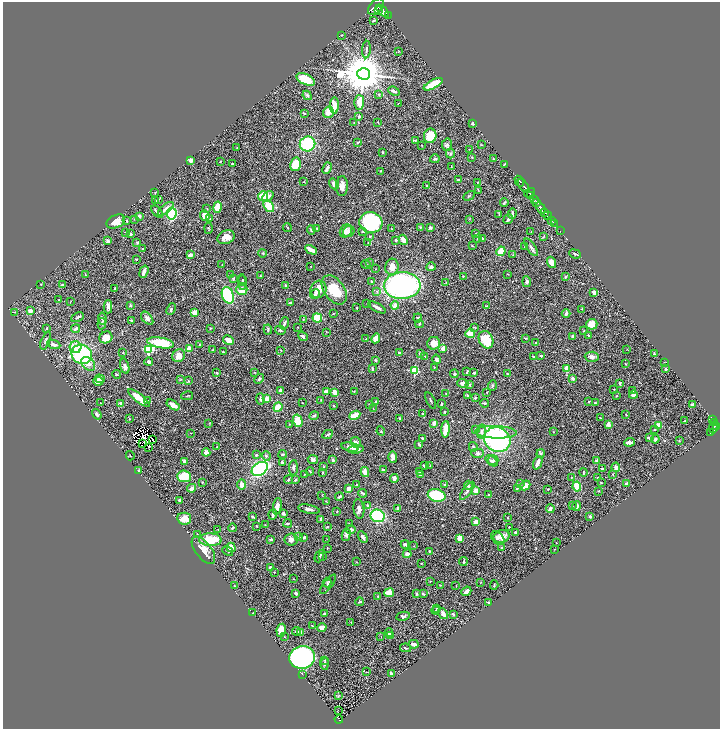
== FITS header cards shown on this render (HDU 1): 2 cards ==
NAXIS1  =                 1435
NAXIS2  =                 1453

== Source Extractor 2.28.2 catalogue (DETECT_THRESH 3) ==
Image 1435 x 1453 px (HDU 1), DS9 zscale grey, zoomed out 1/2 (1 PNG px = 2 x 2 image px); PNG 722 x 731 px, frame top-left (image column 2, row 1453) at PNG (3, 2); each listed source drawn as its Kron ellipse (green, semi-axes under 4 px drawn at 4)
Background 0.589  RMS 0.022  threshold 0.0666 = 3 sigma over >= 5 px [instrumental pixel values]
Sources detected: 569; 32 cannot appear on this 1/2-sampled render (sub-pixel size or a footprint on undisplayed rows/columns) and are neither listed nor drawn; of the other 537, the 500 brightest by FLUX_AUTO listed and drawn (37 fainter detections omitted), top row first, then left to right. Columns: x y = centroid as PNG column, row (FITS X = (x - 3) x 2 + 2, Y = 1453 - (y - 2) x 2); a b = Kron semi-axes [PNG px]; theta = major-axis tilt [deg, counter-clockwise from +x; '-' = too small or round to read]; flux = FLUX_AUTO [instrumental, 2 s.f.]
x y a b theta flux
376 7 10 5 48 4000
379 10 2 2 - 660
382 11 8 4 -45 3400
388 16 2 1 - 99
374 21 4 2 - 4.2
341 35 3 2 - 2.3
366 49 9 3 87 7.5
398 52 3 2 - 1.7
364 74 6 5 - 19000
306 79 10 5 -26 110
433 84 10 3 28 120
394 91 6 3 -23 10
378 94 3 2 - 2.6
307 95 5 4 - 7.6
359 102 7 5 90 54
398 103 2 1 - 1.5
334 105 8 4 89 37
328 112 6 5 - 30
304 113 3 2 - 3.1
359 116 3 3 - 7.6
378 122 2 1 - 2.3
354 123 2 2 - 1.7
473 124 3 2 - 7.9
430 136 7 6 - 94
415 141 4 3 - 3.1
358 143 3 2 - 3.6
308 144 8 7 - 210
422 145 2 1 - 1.6
447 145 6 5 - 12
481 145 3 2 - 1.7
237 147 2 2 - 1.4
469 149 2 2 - 1.9
383 152 2 2 - 6
450 154 5 4 - 6.2
472 157 3 2 - 4.4
493 158 3 2 - 3.4
435 159 5 3 - 7.7
191 160 2 2 - 51
220 161 4 2 - 2.8
232 164 2 2 - 3.3
295 164 7 5 77 95
504 164 3 2 - 4
451 167 2 1 - 1.6
327 168 6 2 64 18
381 171 2 2 - 2.8
458 180 3 2 - 5.3
519 181 5 2 - 1500
304 182 2 2 - 2.1
477 182 3 2 - 2.3
334 184 6 4 -53 20
342 186 10 6 88 27
427 186 2 2 - 5.4
524 186 8 2 -51 1300
478 190 3 2 - 1.6
155 192 3 2 - 1.9
529 193 5 2 - 160
531 195 3 2 - 490
263 196 5 4 - 70
268 196 6 4 33 25
469 196 6 2 29 4.4
159 199 3 2 - 2.7
534 199 4 2 - 340
156 201 3 2 - 2.2
504 203 4 2 - 5
536 203 4 3 - 550
269 206 6 4 -54 110
217 207 6 3 78 58
541 208 6 2 -57 2000
166 209 9 4 38 21
207 209 3 2 - 2.6
157 212 7 2 -45 11
545 212 2 2 - 450
172 213 6 5 - 290
512 214 5 2 - 8.5
499 215 4 1 - 2.3
139 216 4 3 - 10
205 216 5 4 - 34
548 216 4 2 - 1100
210 218 3 3 - 4
134 219 2 2 - 1.6
469 219 3 2 - 2
508 219 5 3 - 14
551 220 3 2 - 230
116 221 10 6 26 43
127 221 3 2 - 4.6
371 222 11 10 - 350
554 224 2 1 - 140
420 227 3 2 - 2.7
208 228 5 2 - 3.9
287 228 4 3 - 3.4
317 228 3 2 - 4.7
391 228 2 2 - 1.7
430 228 4 4 - 7.2
311 230 4 4 - 7
346 231 7 5 53 26
349 231 6 5 - 23
560 231 2 1 - 19
363 232 4 2 - 3.1
531 232 2 2 - 1.8
125 233 3 2 - 1.5
475 233 2 2 - 3.5
130 234 3 2 - 12
370 236 3 2 - 3.2
544 236 4 2 - 2.1
226 237 9 6 20 42
482 238 3 2 - 8.7
477 239 2 2 - 1.8
396 240 2 2 - 6.2
403 240 5 2 - 53
108 241 3 3 - 13
137 243 4 3 - 3.5
368 243 2 1 - 1.8
472 245 2 2 - 2.5
524 247 2 2 - 1.8
531 247 10 4 -55 10
142 249 2 2 - 3
311 250 6 3 -26 29
501 251 5 3 - 75
263 253 4 3 - 5.1
575 254 6 2 -22 5.6
190 255 3 3 - 18
513 255 3 2 - 1.8
136 259 2 2 - 3.5
369 262 3 2 - 4.6
551 262 6 4 -71 30
366 264 5 3 - 3.6
222 265 2 2 - 1.8
311 266 2 2 - 1.6
392 267 8 6 77 43
431 267 4 4 - 16
375 269 2 1 - 1.5
144 272 6 2 71 27
85 274 3 2 - 2.7
508 274 4 1 - 1.4
231 275 4 3 - 3.9
260 276 4 3 - 3.1
463 276 2 2 - 3.4
565 277 3 3 - 5.4
234 278 3 2 - 2.2
242 280 3 2 - 3.2
371 281 3 2 - 3.5
242 282 8 3 -86 7.1
446 282 3 2 - 2.1
527 282 5 3 - 11
41 284 2 2 - 2.3
62 285 3 2 - 7.4
285 285 3 2 - 3.6
402 286 18 13 3 1000
115 288 3 2 - 14
319 289 9 7 65 47
242 290 6 5 - 46
334 290 16 10 -54 120
377 292 4 3 - 4.1
594 292 4 3 - 18
315 294 5 4 - 7.1
228 295 8 5 -70 280
59 300 2 2 - 2.6
70 302 3 1 - 1.6
290 303 4 2 - 3
367 304 2 2 - 2.1
130 305 4 2 - 5.1
395 305 4 3 - 21
486 306 2 2 - 2.5
108 307 6 4 89 12
377 307 10 3 -28 16
357 308 2 2 - 3.8
171 309 6 3 67 6.9
582 309 3 2 - 2
30 311 3 3 - 20
15 312 2 2 - 1.6
194 312 3 3 - 30
566 313 4 3 - 11
333 314 4 3 - 3
78 317 6 3 26 7.9
102 318 6 3 -80 10
147 318 8 4 -49 14
317 318 5 4 - 120
418 318 4 3 - 6.4
131 320 3 2 - 4.9
303 320 3 2 - 3.7
284 323 6 3 71 9
102 324 6 2 85 4
419 324 4 3 - 5.6
592 324 5 5 - 43
297 327 2 1 - 2.1
474 327 4 2 - 2.5
47 328 3 2 - 4.3
210 328 3 2 - 2.1
76 329 5 3 - 8.3
268 330 5 3 - 5
280 330 5 3 - 8.4
584 331 3 2 - 3.6
326 332 2 2 - 1.8
470 333 5 3 - 66
588 335 3 2 - 5
303 336 5 3 - 12
106 337 6 5 - 43
572 337 3 2 - 4.7
376 338 5 4 - 25
525 338 3 2 - 2.9
366 339 2 2 - 1.4
228 340 6 4 -31 33
486 340 9 7 -64 130
46 341 9 3 69 6.9
161 343 14 5 -9 180
434 343 6 6 - 31
536 343 2 2 - 6.8
54 344 7 4 -22 16
199 344 2 2 - 2.6
75 347 6 6 - 33
443 348 3 2 - 46
149 349 3 3 - 430
189 349 3 3 - 57
627 349 2 2 - 1.4
213 350 2 2 - 4
281 350 2 2 - 1.4
123 352 3 2 - 2.7
223 352 2 2 - 4.1
399 353 2 2 - 13
82 354 10 9 - 440
420 354 3 3 - 12
654 354 3 2 - 5
179 356 7 6 - 32
425 356 2 1 - 1.4
533 356 3 2 - 3.8
541 356 2 2 - 21
592 357 7 5 -4 16
437 359 5 4 - 12
375 360 3 3 - 6.5
149 362 4 3 - 16
665 362 3 1 - 1.7
88 364 8 6 -45 21
625 364 3 2 - 1.5
125 366 8 3 -76 12
434 367 2 2 - 3.1
372 368 3 2 - 6.3
567 369 4 3 - 47
666 369 3 2 - 6.1
415 371 3 3 - 240
255 372 3 2 - 2.2
467 372 3 2 - 4.6
217 373 3 3 - 6
474 373 3 2 - 4.8
507 373 2 2 - 2.7
117 374 4 3 - 3.5
454 374 4 4 - 5.8
572 378 3 3 - 11
100 379 5 3 - 14
259 379 5 3 - 6.5
180 380 3 2 - 2.3
98 381 5 3 - 32
188 381 4 3 - 3.9
463 383 5 4 - 16
620 383 3 2 - 8.4
469 384 3 3 - 10
492 386 5 2 - 3.5
614 389 2 1 - 2.4
280 391 3 3 - 23
326 391 3 2 - 25
354 391 3 2 - 2.4
632 391 3 3 - 5.4
335 392 4 3 - 32
487 392 3 2 - 1.7
446 394 2 2 - 2
633 395 4 3 - 14
187 396 6 1 10 2.8
468 396 3 3 - 4.6
616 396 2 2 - 2.4
139 398 13 4 -39 60
475 398 3 3 - 5.9
260 399 5 3 - 7
267 399 3 3 - 39
147 400 3 3 - 3.5
321 400 3 2 - 2.6
431 400 9 2 -63 4.4
589 401 3 2 - 2.2
376 402 3 2 - 6.5
101 403 2 1 - 1.5
303 403 2 1 - 1.8
485 403 4 2 - 5.4
595 403 3 2 - 3.4
121 404 3 3 - 16
370 404 3 2 - 2.3
442 404 3 2 - 3.5
173 405 7 4 -34 33
692 405 3 3 - 10
334 406 3 2 - 2.9
278 407 5 4 - 70
373 409 3 2 - 1.6
444 412 3 3 - 3.8
423 413 4 3 - 3.2
97 414 6 3 -53 10
355 415 6 3 27 73
626 415 3 2 - 2.1
314 416 5 3 - 5.8
400 418 3 2 - 3.7
601 418 2 2 - 1.8
129 419 2 2 - 1.6
685 420 2 2 - 1.8
713 420 4 2 - 190
298 421 6 4 -73 80
714 422 2 2 - 130
209 423 3 3 - 3.2
434 423 3 2 - 22
289 424 2 2 - 1.9
608 425 4 2 - 33
658 425 4 4 - 27
714 427 6 3 69 350
717 427 3 2 - 340
445 429 8 3 88 73
476 429 2 2 - 14
655 429 4 2 - 3.1
381 431 5 3 - 4.2
482 432 7 4 83 16
496 432 21 6 -2 88
554 432 3 2 - 2.1
711 432 4 1 - 45
191 433 2 2 - 1.8
328 434 6 2 27 7.3
422 438 3 2 - 5.6
649 438 3 2 - 16
655 439 4 3 - 8.4
152 440 3 1 - 2
497 440 13 12 - 690
679 441 3 3 - 3
356 442 5 5 - 17
629 442 5 3 - 21
142 443 2 1 - 2
419 444 4 2 - 6.4
149 447 2 1 - 5
217 447 2 2 - 2.3
350 447 9 4 -11 22
473 447 5 3 - 5.5
356 449 8 4 6 35
206 452 4 4 - 19
477 453 6 4 -1 8.6
541 453 4 3 - 6.3
283 454 4 3 - 4.5
256 455 3 2 - 7.5
130 456 5 1 - 1.8
266 456 4 4 - 4.9
393 457 6 4 -87 19
313 460 5 4 - 13
333 460 4 3 - 6.1
493 460 5 5 - 8.8
185 461 3 3 - 17
492 461 7 4 -38 8.7
597 461 3 3 - 14
282 462 3 2 - 6.6
538 463 7 3 69 22
430 465 2 2 - 1.4
424 466 3 2 - 5.1
323 467 3 2 - 3.9
616 467 5 4 - 18
293 468 7 4 86 12
260 469 9 6 35 440
602 469 3 2 - 5.6
383 470 3 3 - 7.3
138 471 3 2 - 1.7
310 471 4 3 - 4.7
365 472 5 3 - 29
419 472 3 3 - 2.9
583 472 4 2 - 2.8
323 473 2 2 - 1.7
304 474 2 2 - 3.4
420 474 4 3 - 11
613 474 2 2 - 1.9
184 476 7 6 - 110
597 477 2 2 - 1.8
394 478 4 2 - 23
571 478 3 2 - 2.2
289 480 4 3 - 5.5
295 480 3 2 - 7.6
202 482 3 2 - 2
520 483 3 2 - 2.6
601 483 2 2 - 3.2
627 483 3 2 - 11
444 484 3 3 - 4.8
242 485 5 4 - 24
356 485 2 2 - 3.1
468 485 5 4 - 8.6
525 485 5 4 - 27
577 486 5 4 - 77
192 488 4 3 - 25
349 488 4 3 - 20
517 489 3 2 - 5.8
548 489 2 2 - 2.8
476 490 3 3 - 31
467 491 11 3 54 10
598 491 2 2 - 2.2
363 493 4 3 - 8.5
322 495 3 2 - 2
437 495 9 6 -14 220
488 495 3 3 - 4.4
339 497 4 2 - 6.7
180 501 4 3 - 11
326 502 4 2 - 2.8
367 505 3 3 - 6
277 506 8 4 82 28
572 506 2 1 - 1.4
577 506 5 3 - 12
398 508 3 3 - 9.4
550 508 4 4 - 8.9
309 509 11 3 -11 14
359 509 9 5 -83 18
337 511 2 2 - 3
283 513 3 2 - 16
273 514 5 3 - 13
378 516 7 6 - 320
590 516 2 2 - 6.8
252 517 3 2 - 6.6
508 518 3 2 - 2.5
184 519 7 6 - 43
321 519 4 2 - 7.9
476 522 3 3 - 42
288 523 4 2 - 4.2
349 524 2 2 - 4.2
265 525 2 2 - 1.6
257 526 2 2 - 4.6
327 526 3 2 - 3
509 527 2 2 - 4.7
232 528 4 3 - 7.1
218 529 3 2 - 2.1
351 530 4 4 - 9.7
515 532 2 2 - 7.7
197 534 2 1 - 2.2
346 535 6 4 77 12
502 536 8 6 18 38
299 537 3 2 - 2.5
304 537 4 3 - 6.8
363 537 6 3 -58 12
460 538 3 3 - 43
498 538 8 5 -47 12
271 539 3 2 - 7.6
291 539 6 6 - 17
327 539 2 2 - 1.9
210 540 11 6 -2 120
556 543 2 1 - 1.4
405 544 4 3 - 7.6
414 546 2 2 - 2.1
501 547 3 2 - 2.3
231 548 5 4 - 45
327 548 3 2 - 2.4
554 549 2 2 - 1.8
203 550 16 8 -52 43
228 551 6 2 -37 7
429 551 2 2 - 12
407 554 4 3 - 16
319 556 6 2 65 9.1
323 557 3 2 - 2.9
356 562 3 2 - 2.9
463 562 4 2 - 4.7
421 563 2 2 - 2.8
270 568 3 2 - 18
274 572 2 2 - 3.4
294 579 2 2 - 1.8
430 581 3 2 - 2.2
327 582 5 2 - 4.1
480 582 3 2 - 2.7
328 584 11 4 52 11
441 585 2 2 - 1.6
494 585 5 2 - 3.7
235 586 3 2 - 1.4
456 586 2 2 - 2
466 591 5 3 - 20
296 593 3 2 - 11
389 593 5 4 - 42
417 594 3 2 - 8.4
423 594 3 2 - 7.9
378 596 3 3 - 6
360 602 4 2 - 5.2
488 602 3 3 - 3.1
437 608 3 3 - 4.5
436 610 4 3 - 5.4
253 613 2 2 - 2.3
324 613 2 2 - 5.3
443 614 6 3 -54 26
453 614 4 2 - 3.5
403 616 7 4 11 6.2
351 622 2 1 - 2.5
312 626 4 2 - 2.6
322 628 4 4 - 26
281 630 7 4 79 53
296 631 4 3 - 5
301 632 4 3 - 33
389 632 4 3 - 17
391 635 4 3 - 6.5
284 637 4 3 - 3.8
381 637 3 2 - 2.2
414 644 4 3 - 22
405 648 5 2 - 5.4
302 657 13 11 15 1300
325 660 4 3 - 3.8
325 664 6 4 -88 8.3
366 672 3 2 - 1.9
391 673 3 2 - 5.9
302 674 2 1 - 4.6
338 696 3 3 - 3.2
338 711 3 1 - 5.4
339 719 4 2 - 93
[37 fainter detections neither listed nor drawn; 32 sub-pixel or undisplayed-footprint detections neither listed nor drawn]